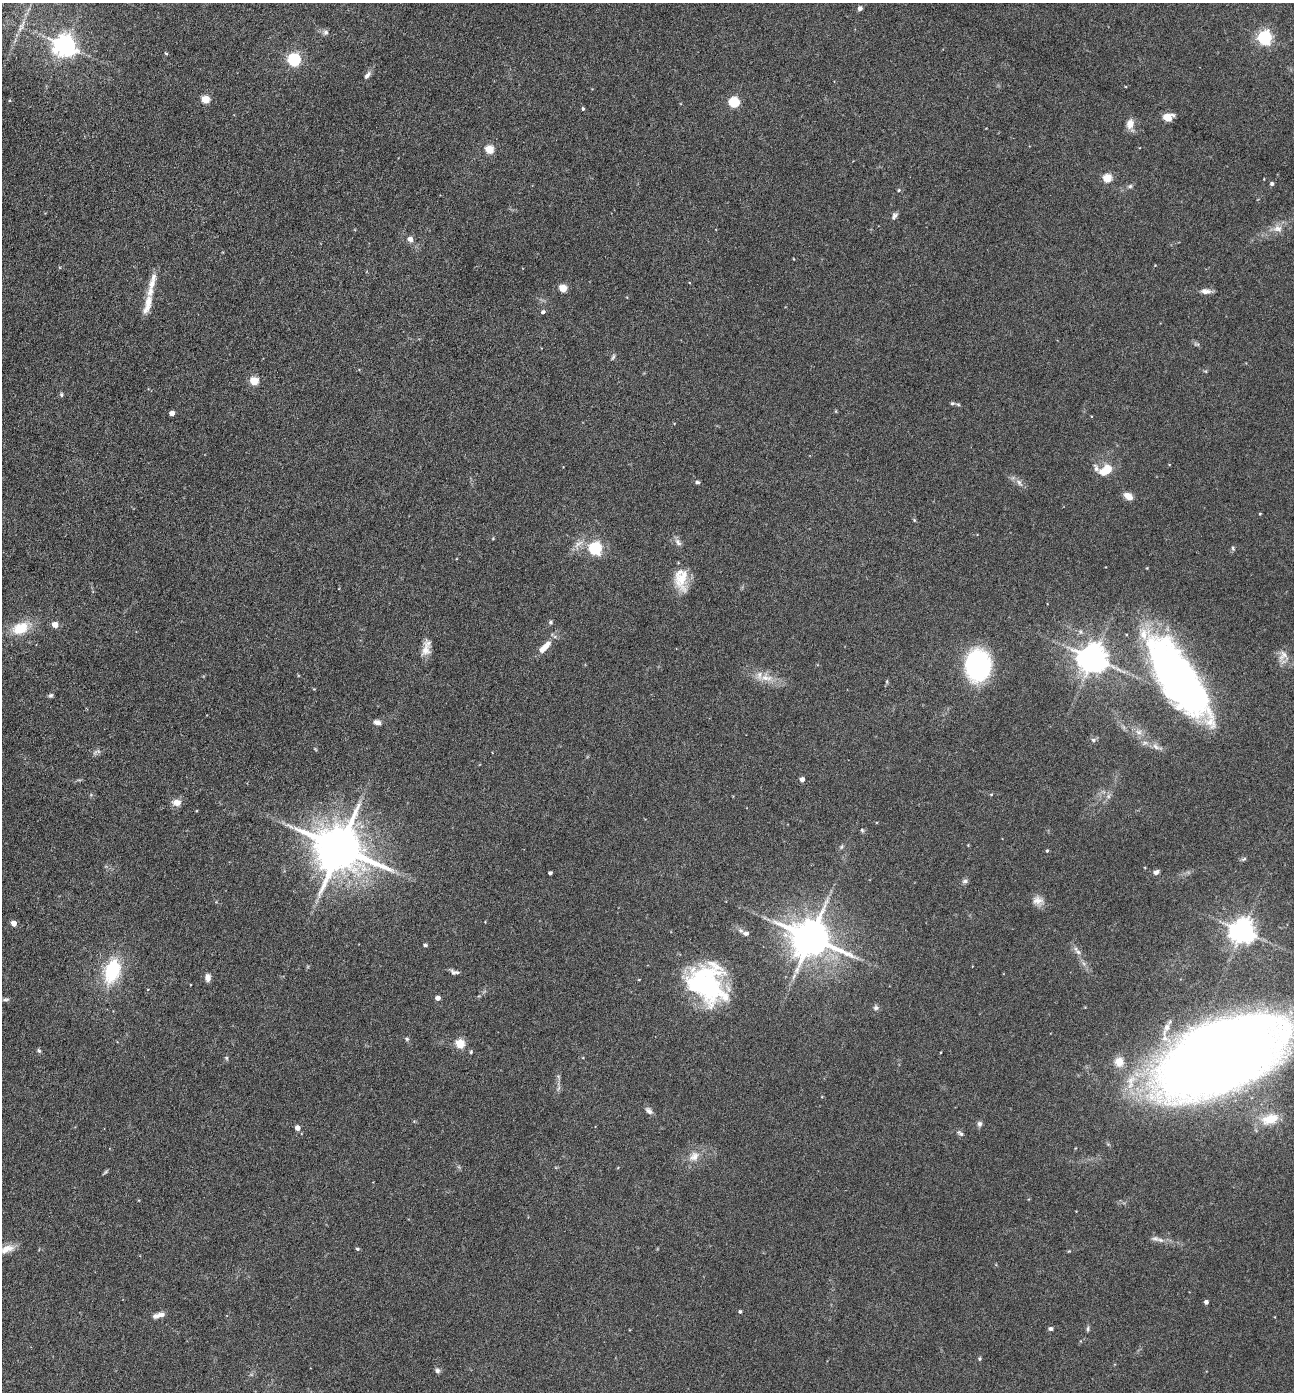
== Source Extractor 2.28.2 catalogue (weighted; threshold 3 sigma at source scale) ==
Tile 11 of 4 x 4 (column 3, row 3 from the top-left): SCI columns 2866-4157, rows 1396-2785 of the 5592 x 5569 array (HDU 1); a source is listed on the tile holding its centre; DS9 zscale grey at full resolution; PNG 1296 x 1394 px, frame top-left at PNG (2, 3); no overlay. Nothing masked; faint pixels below the display range render black.
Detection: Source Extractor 2.28.2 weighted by HDU 2 'WHT'; one run over the whole footprint, this tile lists its part. Background 0.117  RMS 0.0071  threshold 0.0289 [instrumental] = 3 sigma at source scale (4.09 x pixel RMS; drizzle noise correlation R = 1.36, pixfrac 0.8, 0.05/0.05 arcsec/px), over >= 5 px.
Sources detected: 116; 5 inside a brighter listed object's ellipse — not listed separately; the other 111 listed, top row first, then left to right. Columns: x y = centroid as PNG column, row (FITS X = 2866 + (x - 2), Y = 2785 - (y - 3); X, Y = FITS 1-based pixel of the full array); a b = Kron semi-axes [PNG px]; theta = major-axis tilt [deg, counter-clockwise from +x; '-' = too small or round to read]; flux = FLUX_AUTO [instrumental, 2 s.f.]
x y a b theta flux
860 8 5 4 - 2.5
21 27 16 6 62 3.9
326 32 7 7 - 1.8
1264 38 6 6 - 150
65 46 7 7 - 520
166 53 5 3 - 0.66
294 59 6 6 - 100
367 75 11 6 53 2.6
205 99 5 5 - 22
734 102 5 5 - 55
583 109 4 3 - 1.1
1168 117 10 7 10 7.7
1130 124 11 9 77 5.9
489 149 5 5 - 23
1107 178 5 5 - 28
1272 184 5 4 - 1.6
1130 186 6 5 - 1.2
899 190 5 4 - 0.72
894 216 10 6 55 2
1278 229 14 10 -1 5.7
410 239 6 6 - 3.3
563 288 5 5 - 20
1206 291 13 7 -6 3.7
148 304 30 8 74 9
543 312 5 4 - 1.7
1197 344 10 3 -10 1.1
613 357 9 4 64 1.2
254 381 5 5 - 26
61 395 6 5 - 1.1
952 403 7 5 7 1.2
172 413 4 4 - 5
1105 470 19 11 35 11
697 482 6 4 -4 1.2
1019 483 11 6 -57 2.8
1128 496 11 7 -31 5.7
1260 514 3 3 - 0.59
914 520 6 3 -72 0.68
493 538 5 3 - 0.57
678 542 11 7 -53 2.8
595 548 6 5 - 110
1233 548 7 4 -71 0.97
681 579 29 16 -86 16
551 622 6 5 - 1.2
55 624 5 5 - 7.8
20 628 20 13 21 18
545 646 19 7 47 7.1
426 650 19 10 83 6.6
1283 655 15 13 49 5.9
1093 658 8 8 - 1100
978 665 26 19 85 96
1178 677 80 29 -57 360
766 678 20 8 -6 8.3
887 682 6 3 -73 0.79
51 695 6 5 - 1.3
377 722 8 6 -17 3.2
1139 732 9 7 -33 3.6
1093 740 7 6 - 1.7
1156 747 13 6 -35 3.4
98 751 7 4 -19 1.3
802 779 4 4 - 4.2
991 794 5 3 - 0.57
1108 796 6 6 - 1.8
176 802 11 8 -5 5
862 830 5 4 - 0.99
968 845 3 3 - 0.48
841 847 6 5 - 1.1
340 848 15 12 -27 3600
1047 851 4 3 - 0.8
1244 859 7 4 37 1.1
1156 872 7 5 27 2.2
550 873 4 3 - 1.6
965 881 8 6 15 1.6
1038 900 15 11 0 5.1
14 923 4 4 - 6.3
1242 931 8 7 - 680
746 933 10 7 -10 2.6
811 938 12 10 -21 2200
425 945 5 4 - 1.1
1078 952 9 6 -41 2.4
112 971 20 12 72 46
453 973 11 6 -49 2.1
208 978 8 6 90 3.5
706 984 44 36 -51 97
437 998 4 4 - 4
6 999 10 4 9 1.6
876 1008 7 6 - 1.7
1166 1028 21 7 68 6.8
407 1039 5 5 - 1
460 1044 5 5 - 31
39 1051 7 4 -61 1.1
471 1052 5 4 - 0.81
1219 1057 96 47 24 1200
226 1058 5 5 - 0.92
1119 1062 6 6 - 14
649 1111 11 6 -43 2.5
1270 1119 26 14 14 16
979 1124 7 6 - 1.8
297 1128 5 5 - 3.4
960 1133 11 5 -36 1.8
694 1156 15 12 44 7.1
105 1172 8 3 42 0.98
1155 1239 11 7 -11 2.7
7 1249 18 9 20 6.3
357 1249 5 4 - 1.1
1206 1302 4 4 - 2
740 1312 4 4 - 1.1
159 1315 18 6 14 4.3
1050 1329 5 5 - 1.7
1088 1329 7 5 89 1.2
980 1359 7 3 82 0.78
437 1371 7 6 - 1.7
Isophote crosses this tile's border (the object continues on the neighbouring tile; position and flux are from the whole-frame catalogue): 1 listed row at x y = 1219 1057